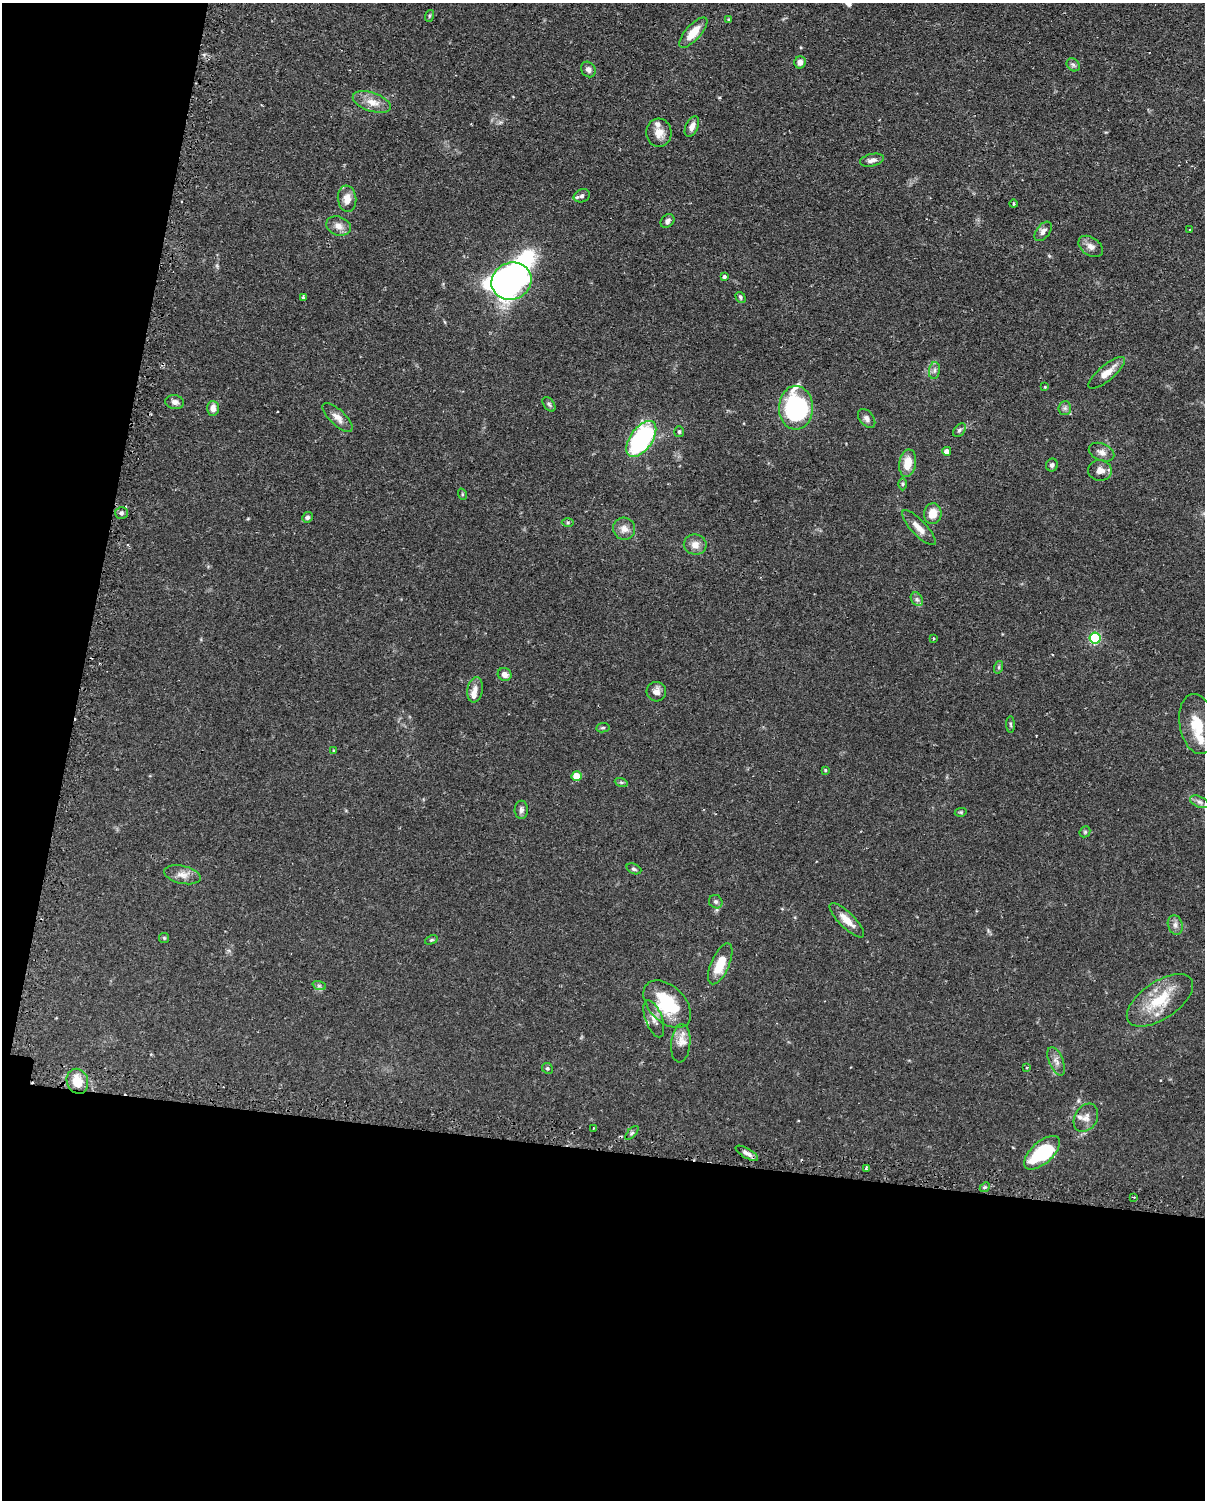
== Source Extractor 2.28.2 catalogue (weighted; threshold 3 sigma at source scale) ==
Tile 9 of 4 x 3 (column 1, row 3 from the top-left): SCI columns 29-1231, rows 260-1757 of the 4868 x 4896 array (HDU 1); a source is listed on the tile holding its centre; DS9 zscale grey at full resolution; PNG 1207 x 1502 px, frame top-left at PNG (2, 3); each listed source drawn as its Kron ellipse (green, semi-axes under 4 px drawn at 4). Shown black and unused: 30% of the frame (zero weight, under 2 of 3 exposures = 4% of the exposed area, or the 3 px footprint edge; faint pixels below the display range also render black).
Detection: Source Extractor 2.28.2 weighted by HDU 2 'WHT'; one run over the whole footprint, this tile lists its part. Background 0.106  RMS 0.0054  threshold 0.0244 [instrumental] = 3 sigma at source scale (4.5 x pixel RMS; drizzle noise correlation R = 1.50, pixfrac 1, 0.05/0.05 arcsec/px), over >= 5 px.
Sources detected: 105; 3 inside a brighter object's white glare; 4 cosmic-ray / hot-pixel residue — neither listed nor drawn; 6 inside a brighter listed object's ellipse — not listed separately; the other 92 listed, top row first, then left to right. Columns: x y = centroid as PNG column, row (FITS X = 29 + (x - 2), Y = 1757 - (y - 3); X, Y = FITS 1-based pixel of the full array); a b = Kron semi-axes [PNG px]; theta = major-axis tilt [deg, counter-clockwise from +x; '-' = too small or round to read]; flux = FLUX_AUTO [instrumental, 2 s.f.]
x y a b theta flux
429 16 6 3 71 0.67
729 20 4 3 - 0.75
693 33 19 7 48 8.9
800 62 6 5 - 2.7
1073 65 7 5 -44 1.3
588 69 8 7 - 2
372 102 20 9 -19 6
692 126 11 6 64 3.1
659 133 14 12 -86 5.6
872 160 12 6 12 2.5
582 196 8 6 23 1.8
347 199 13 9 -83 4.9
1013 204 4 2 - 0.55
667 221 8 6 44 1.8
338 226 12 9 -17 3.7
1190 230 3 3 - 0.98
1043 231 11 6 52 2.3
1091 246 13 9 -35 3.4
724 277 4 4 - 1.1
511 281 20 18 26 130
303 297 3 3 - 1.1
740 297 6 4 -57 0.82
934 371 8 5 83 1.6
1107 373 23 7 40 6.3
1045 387 3 3 - 0.45
175 402 9 7 -11 2.3
549 404 8 5 -54 1.1
213 408 7 6 - 3.6
796 408 22 17 90 78
1065 408 7 6 - 1.4
337 417 19 8 -43 4.1
867 418 11 7 -51 2
959 430 8 5 50 1.1
679 432 5 5 - 0.89
641 439 20 11 54 74
947 451 4 4 - 3.4
1102 452 13 8 -24 3.2
908 463 14 8 80 8.7
1052 465 6 6 - 1.4
1100 470 12 10 -7 4
903 484 6 4 90 0.76
462 494 6 3 -72 0.57
121 513 6 6 - 1.3
933 514 10 8 82 6.8
307 517 5 5 - 1.5
568 522 6 4 0 0.78
919 528 23 7 -46 5.2
624 529 11 11 - 3.8
695 545 11 10 - 4
917 599 7 5 -59 1.3
933 638 3 2 - 0.76
1095 638 5 5 - 57
999 667 6 4 72 0.79
505 674 7 6 - 3.4
475 690 13 7 79 3.2
656 692 10 9 - 3
1010 724 8 4 -88 0.81
1197 724 30 17 -80 16
603 728 7 4 7 0.83
334 751 3 3 - 0.51
825 770 4 3 - 0.57
577 776 5 5 - 11
621 782 6 4 -19 0.81
1199 802 10 5 -24 1.7
521 810 9 6 89 1.7
961 812 6 4 11 0.63
1085 832 6 5 - 0.72
634 869 8 5 -23 1.1
182 875 18 9 -12 4.4
716 902 7 6 - 1.3
847 920 23 7 -45 6.2
1175 925 10 7 -73 2.3
164 938 5 5 - 0.75
431 940 6 4 24 0.76
720 964 22 9 67 13
319 985 7 4 -19 1
1160 1000 38 18 34 21
667 1004 28 18 -45 29
654 1019 19 8 -70 4.1
681 1043 19 9 85 5.1
1056 1061 15 7 -67 3
547 1068 5 5 - 1
1027 1068 4 4 - 0.75
77 1081 13 10 -70 9.9
1086 1118 15 11 59 3.8
593 1128 2 2 - 0.49
632 1133 8 3 45 0.93
747 1153 12 5 -30 2.2
1042 1153 22 11 43 29
866 1168 3 3 - 1.6
985 1187 5 4 - 0.78
1134 1197 3 2 - 0.77